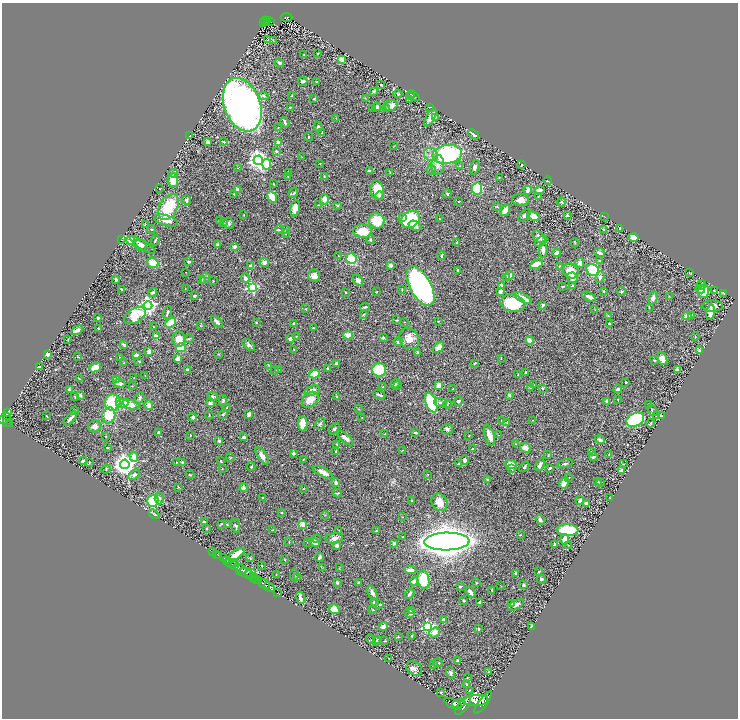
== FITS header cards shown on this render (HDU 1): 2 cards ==
NAXIS1  =                 1472
NAXIS2  =                 1432

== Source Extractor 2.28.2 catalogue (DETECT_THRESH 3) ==
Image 1472 x 1432 px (HDU 1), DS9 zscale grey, zoomed out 1/2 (1 PNG px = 2 x 2 image px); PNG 740 x 720 px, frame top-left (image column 1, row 1431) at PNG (2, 3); each listed source drawn as its Kron ellipse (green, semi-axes under 4 px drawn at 4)
Background 0.635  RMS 0.021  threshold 0.0623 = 3 sigma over >= 5 px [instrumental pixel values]
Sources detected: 559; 20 cannot appear on this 1/2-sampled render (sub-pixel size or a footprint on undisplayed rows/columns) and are neither listed nor drawn; of the other 539, the 500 brightest by FLUX_AUTO listed and drawn (39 fainter detections omitted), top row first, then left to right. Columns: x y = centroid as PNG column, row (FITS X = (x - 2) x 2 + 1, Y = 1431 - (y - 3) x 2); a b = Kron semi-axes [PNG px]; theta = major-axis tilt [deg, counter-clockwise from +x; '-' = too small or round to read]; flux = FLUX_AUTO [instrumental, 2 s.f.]
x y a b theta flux
287 17 6 3 -3 220
268 20 3 2 - 100
265 21 2 2 - 79
270 21 2 1 - 10
264 23 2 1 - 19
268 39 4 1 - 2
273 41 3 2 - 1.8
318 53 2 2 - 2.6
304 55 2 2 - 1.8
342 59 4 3 - 33
279 63 5 3 - 7.7
303 81 4 3 - 15
316 82 4 3 - 3.4
381 85 2 2 - 4.6
374 91 4 3 - 7.2
398 94 4 4 - 6.9
411 94 4 3 - 3.6
264 96 5 3 - 10
292 96 2 2 - 3.9
413 96 6 4 -16 11
365 98 3 2 - 1.9
314 99 3 3 - 3
409 99 4 3 - 13
242 105 28 18 -70 3000
391 105 6 5 - 29
290 107 3 2 - 2.2
377 107 4 3 - 19
430 107 2 1 - 1.6
372 109 3 3 - 2.9
386 109 4 4 - 6.1
430 117 10 3 62 36
436 117 3 3 - 3.1
336 119 3 2 - 1.5
285 122 5 2 - 9.1
318 127 5 3 - 7.7
278 128 2 2 - 2.2
322 132 4 2 - 4
473 134 6 2 -38 18
189 136 3 2 - 3.1
309 137 5 2 - 3.7
208 142 4 2 - 15
223 142 4 2 - 3.2
278 142 3 3 - 18
394 146 3 2 - 1.6
276 151 3 3 - 6.4
431 154 7 6 - 22
447 154 14 9 8 480
302 157 3 2 - 1.8
258 160 5 4 - 2400
267 164 5 4 - 83
320 164 2 2 - 1.6
438 165 10 6 80 27
522 165 2 2 - 2.4
460 166 3 2 - 2.1
475 167 7 4 75 14
238 168 3 2 - 1.9
431 170 5 3 - 11
369 171 3 3 - 10
390 172 4 2 - 2.1
173 173 4 3 - 5.8
288 173 3 2 - 1.7
288 176 3 2 - 2.2
324 177 3 2 - 2.7
499 177 2 1 - 1.7
173 180 7 5 -87 67
548 181 4 2 - 1.7
273 184 3 1 - 2
160 189 2 1 - 1.5
237 189 3 3 - 13
477 189 6 5 - 210
377 190 10 6 -86 88
528 190 4 3 - 22
540 190 5 3 - 24
293 193 5 3 - 4.9
234 194 3 2 - 3.7
447 194 4 2 - 5.5
380 196 4 3 - 11
538 196 3 2 - 2.1
272 197 6 4 -55 75
324 199 5 4 - 22
186 200 4 4 - 12
521 200 8 5 -2 28
458 201 3 2 - 2.5
561 202 4 3 - 6.9
319 205 3 3 - 2.7
337 205 3 2 - 4.9
168 207 14 9 58 180
497 207 4 2 - 2.5
295 208 8 4 75 38
505 210 6 3 59 46
244 215 3 2 - 2
525 215 7 4 44 14
534 216 7 4 -24 52
567 216 4 3 - 5.1
605 217 3 1 - 1.8
403 218 4 3 - 21
411 219 10 8 30 300
439 219 4 2 - 2.2
166 220 12 5 -17 42
220 221 4 3 - 5.5
377 221 8 7 - 100
223 223 3 3 - 3.3
228 223 6 5 - 8.6
145 224 3 3 - 2.9
415 226 7 4 -23 17
620 228 3 2 - 4.5
151 229 4 2 - 3.7
286 229 3 2 - 2.3
279 230 4 3 - 4.4
604 230 4 3 - 9.2
363 231 9 6 -5 79
285 233 2 2 - 4.5
539 237 7 5 -43 21
634 237 5 4 - 24
121 240 3 1 - 1.7
131 240 4 4 - 49
155 240 6 2 61 5.6
370 240 4 3 - 4.1
541 241 7 3 37 12
456 243 3 2 - 2.4
574 243 4 2 - 2.9
140 245 6 5 - 24
142 245 14 4 -32 23
217 245 3 3 - 7.8
234 247 3 3 - 23
543 250 8 3 -89 21
557 253 4 3 - 23
599 253 5 3 - 14
338 256 2 2 - 1.6
441 256 4 3 - 4.6
351 259 5 5 - 140
600 261 4 3 - 3.4
189 262 4 3 - 7.6
264 262 5 4 - 18
153 263 6 5 - 54
580 263 5 4 - 16
536 264 7 4 25 66
391 265 3 3 - 19
251 266 4 3 - 19
559 266 3 2 - 1.7
458 270 3 2 - 5
593 270 7 5 -35 170
571 271 8 7 - 64
186 272 2 1 - 1.5
689 272 3 2 - 2
510 275 4 4 - 34
314 276 6 6 - 21
600 277 6 3 72 12
205 278 6 3 58 6.3
245 278 5 3 - 16
507 278 4 3 - 16
572 278 5 5 - 22
116 279 3 2 - 5.6
202 280 4 2 - 2.2
358 280 6 4 -53 20
213 281 3 2 - 2.2
501 285 4 3 - 7.6
702 285 5 3 - 3.4
421 286 22 10 -62 1100
563 286 4 3 - 4.5
572 286 3 3 - 3.7
252 287 4 3 - 510
185 288 2 2 - 1.5
121 289 3 2 - 3.8
700 289 5 3 - 24
402 290 3 2 - 2.4
714 290 2 1 - 1.6
500 291 4 3 - 15
604 291 3 3 - 4
704 291 6 5 - 94
152 292 5 3 - 8.6
346 292 3 2 - 2.5
376 292 3 3 - 2.1
621 292 4 4 - 4.9
724 294 4 2 - 1.9
195 296 3 3 - 3.7
669 296 4 2 - 2.2
589 297 7 3 -29 20
523 298 10 4 -28 44
653 298 6 4 76 15
513 303 12 8 -12 210
148 305 4 4 - 1500
543 305 3 2 - 6.1
712 306 10 5 1 30
365 307 5 2 - 6.8
649 308 2 2 - 2.1
306 309 2 2 - 2.7
595 310 3 2 - 2
167 312 7 3 69 11
710 312 7 4 78 34
363 315 3 2 - 3
135 316 12 7 31 200
608 316 3 2 - 2.4
687 316 4 4 - 31
692 316 4 3 - 11
98 318 3 2 - 8.1
396 320 3 1 - 2.4
438 321 2 2 - 2.5
217 322 7 3 -45 16
256 322 2 2 - 2.7
404 322 3 2 - 1.9
171 323 6 4 39 100
609 323 3 2 - 5.4
294 324 3 2 - 15
200 326 4 3 - 3.8
153 327 3 2 - 1.8
98 328 2 2 - 2
313 328 3 3 - 3.4
77 330 6 4 34 25
348 335 5 4 - 36
156 336 4 2 - 40
296 336 2 2 - 1.5
695 337 3 3 - 2.4
383 338 3 2 - 15
179 339 7 6 - 46
189 339 5 3 - 4.9
290 339 4 4 - 10
409 339 11 9 -55 43
68 340 2 2 - 3.1
530 340 4 3 - 52
398 342 4 4 - 8.9
123 345 4 2 - 7.7
249 345 8 4 -43 12
438 347 6 4 43 34
181 348 5 4 - 99
294 350 2 2 - 2.2
700 350 4 3 - 6.9
149 351 3 3 - 31
417 352 2 2 - 6
47 354 3 3 - 38
218 354 3 3 - 2.9
136 355 4 3 - 12
78 357 3 3 - 2.6
119 357 2 2 - 2
501 358 3 2 - 1.9
178 359 4 3 - 36
662 359 7 4 -67 35
654 360 4 3 - 4.6
139 361 3 2 - 2.4
124 363 3 2 - 2.4
336 363 3 2 - 13
475 363 4 2 - 4.6
269 365 4 2 - 2.9
39 367 3 2 - 4.4
95 367 6 4 23 50
327 368 2 2 - 4.1
187 369 2 2 - 12
275 370 4 3 - 6.1
278 370 4 3 - 3.8
379 370 7 6 - 140
677 370 4 3 - 12
526 372 3 2 - 9.7
314 374 5 4 - 62
145 375 2 2 - 1.6
518 375 4 2 - 2.7
134 378 3 3 - 2.4
79 379 3 2 - 2.1
117 380 3 3 - 35
626 382 2 2 - 3.3
119 383 6 3 -5 18
395 384 5 4 - 7.5
397 385 4 4 - 5.5
438 385 4 3 - 37
533 385 2 2 - 2
132 386 3 3 - 2.2
383 387 3 2 - 2.5
530 387 3 3 - 3
542 388 3 3 - 4
69 389 3 2 - 14
453 389 2 2 - 1.8
618 389 4 3 - 8.9
312 391 7 5 16 26
80 395 4 3 - 10
379 395 6 2 -20 10
509 395 3 2 - 11
75 396 3 2 - 4
213 396 5 4 - 6.7
337 397 2 2 - 1.9
140 398 6 4 73 8.1
618 399 3 2 - 4
310 400 9 7 39 53
119 401 4 3 - 67
223 401 5 3 - 7.3
458 401 5 3 - 7.3
607 401 3 3 - 18
440 402 6 4 -4 7.4
112 403 8 8 - 180
210 403 2 2 - 31
431 403 10 5 -69 400
122 404 6 3 19 150
447 404 4 2 - 2.5
131 405 9 4 -21 32
149 405 5 3 - 25
648 405 2 2 - 5.9
226 408 2 2 - 2.2
359 409 3 2 - 2.5
75 410 2 2 - 3.3
652 410 6 2 -50 3.6
7 412 2 1 - 28
223 414 4 4 - 5.6
249 414 4 3 - 27
109 415 8 6 72 110
209 415 4 2 - 3.1
46 416 2 1 - 1.7
656 416 3 2 - 1.6
661 416 3 2 - 2.5
193 417 4 3 - 6.5
362 418 2 2 - 1.6
5 419 6 4 38 840
70 419 8 2 49 17
502 420 2 2 - 1.8
533 420 2 2 - 1.9
635 420 9 6 27 550
7 422 2 2 - 150
507 422 4 3 - 4.8
651 423 4 2 - 4
9 424 4 2 - 230
303 424 7 4 -90 45
320 424 6 3 55 6.4
95 426 6 6 - 25
334 429 6 4 50 6.8
447 429 6 5 - 9.9
159 432 4 2 - 6.8
416 433 3 2 - 8
385 434 3 2 - 2.6
190 435 3 2 - 2.7
489 435 11 4 -72 45
499 435 3 2 - 1.7
469 436 2 2 - 2.2
106 437 2 2 - 2.4
244 437 4 3 - 18
346 438 9 3 -40 28
600 440 5 3 - 8.4
219 441 3 3 - 8.5
337 444 3 3 - 4.7
515 444 3 2 - 1.5
107 448 2 1 - 1.9
525 448 5 4 - 24
472 449 2 2 - 4.6
402 450 3 2 - 1.5
336 451 3 2 - 5.3
591 452 3 3 - 3.9
293 453 3 3 - 8.7
609 454 2 2 - 3.2
548 455 3 2 - 2.6
262 456 10 4 -56 31
134 457 5 4 - 33
593 457 4 3 - 7.3
230 458 4 2 - 2.6
303 459 2 1 - 1.6
465 460 5 3 - 12
83 461 3 2 - 15
221 461 2 2 - 10
176 462 2 1 - 1.6
182 462 2 2 - 10
89 463 4 2 - 2.6
125 464 5 4 - 3200
458 464 2 2 - 3.2
511 464 6 4 -11 28
565 464 8 3 13 6.9
623 464 3 2 - 2.9
540 465 6 3 69 19
251 466 4 2 - 3.2
524 467 6 3 49 6.7
222 468 3 2 - 1.9
550 468 4 2 - 7.9
106 469 5 3 - 3.6
512 469 3 2 - 5.8
621 470 4 3 - 12
323 472 11 4 -28 42
134 474 6 4 38 16
428 474 3 2 - 1.7
190 475 4 2 - 3.4
569 478 3 2 - 2.5
487 480 3 2 - 4.1
597 481 3 2 - 4.3
600 482 3 3 - 9.5
336 483 3 3 - 15
564 483 6 4 61 37
178 487 3 2 - 2.6
244 488 4 3 - 15
304 489 3 2 - 1.9
337 493 4 2 - 3.8
263 497 3 2 - 3.8
159 498 6 4 -85 11
610 498 3 2 - 1.8
153 501 6 5 - 210
411 501 3 2 - 5
580 501 4 3 - 11
439 502 9 7 -56 54
586 503 3 3 - 22
282 513 3 2 - 4.8
154 514 6 3 -34 6.2
325 515 4 2 - 2.1
402 517 2 2 - 1.5
540 520 5 3 - 14
204 522 3 2 - 5.3
221 524 4 2 - 4
302 524 3 2 - 88
227 525 4 3 - 4.1
236 526 7 3 -71 8.6
207 528 2 2 - 4.8
272 530 3 2 - 1.8
339 530 2 2 - 1.7
567 530 11 6 0 180
376 531 3 2 - 3.2
520 535 4 2 - 2.5
403 537 3 2 - 8.7
334 538 9 5 9 22
317 539 4 3 - 5
564 539 5 4 - 23
447 541 23 9 1 8000
289 542 2 2 - 2.3
307 542 3 2 - 2.1
314 542 6 3 -24 31
394 543 4 3 - 5.6
554 545 4 3 - 14
569 545 2 2 - 1.7
337 546 3 3 - 18
213 552 2 1 - 6.3
217 554 2 1 - 18
236 554 9 4 33 58
219 556 2 1 - 44
320 557 4 3 - 7.5
223 558 2 2 - 140
250 558 4 3 - 3.8
226 560 3 2 - 230
284 560 3 2 - 2.2
231 563 7 2 -9 1100
262 565 2 2 - 2.7
235 566 2 2 - 430
322 568 3 2 - 2.9
339 568 3 2 - 1.8
240 569 6 2 -29 1900
410 570 6 3 -5 23
246 572 10 3 -1 770
539 572 2 2 - 12
516 573 3 2 - 6.4
249 575 4 2 - 450
276 575 2 2 - 2.6
294 575 6 3 86 6.4
253 577 4 3 - 660
298 577 3 2 - 2.8
256 579 3 2 - 130
541 579 4 3 - 7.2
259 580 3 2 - 270
423 580 9 6 -79 130
414 581 4 3 - 28
337 583 3 3 - 7
359 583 4 3 - 4.1
476 583 4 3 - 4.8
264 584 6 2 -28 1200
524 585 4 3 - 5.4
460 586 3 2 - 6.8
501 586 3 2 - 1.6
269 587 6 3 -33 1500
492 590 3 2 - 2.1
471 592 6 3 -54 20
277 593 2 1 - 36
372 593 8 3 -65 15
410 594 5 3 - 9.6
300 598 6 3 -78 18
464 600 3 3 - 6.3
374 602 4 3 - 9.8
480 602 3 3 - 7.8
512 603 3 2 - 10
380 604 3 2 - 6
516 605 8 3 30 14
334 609 5 4 - 64
372 610 3 2 - 3.5
411 611 3 3 - 12
409 613 5 2 - 8.8
443 619 3 3 - 7
531 626 3 2 - 3
383 627 5 4 - 16
428 627 4 4 - 710
478 629 3 2 - 4.9
435 633 5 4 - 26
412 636 3 2 - 3.4
398 637 3 3 - 3.2
371 639 4 2 - 2
377 639 3 2 - 2.2
377 641 3 2 - 2.4
385 641 3 2 - 2.7
389 658 2 1 - 1.8
458 661 3 3 - 8.8
438 663 5 2 - 4.8
434 665 3 2 - 1.8
414 669 8 6 -31 17
489 672 4 2 - 2.6
450 673 6 4 -76 8.8
467 678 3 2 - 2.2
466 684 3 2 - 8.2
470 691 4 2 - 2.6
441 692 3 2 - 3
476 700 12 5 2 4900
483 702 13 4 53 4000
459 703 7 3 19 2100
453 704 9 4 -26 3600
463 706 11 4 49 4400
At the frame edge (FLAGS 8, measured only in part): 1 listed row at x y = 5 419
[39 fainter detections neither listed nor drawn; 20 sub-pixel or undisplayed-footprint detections neither listed nor drawn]